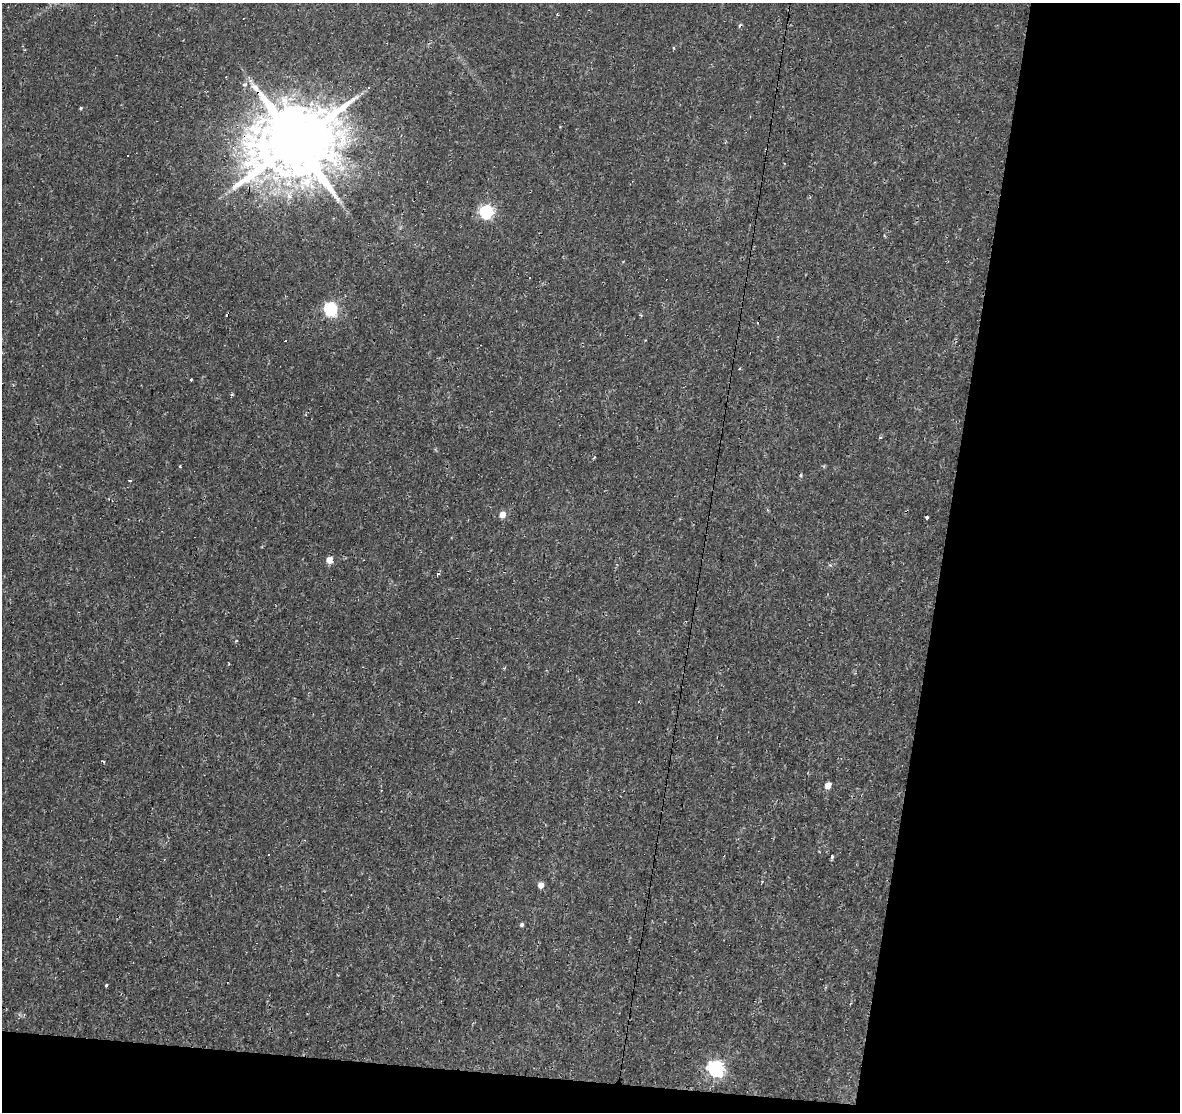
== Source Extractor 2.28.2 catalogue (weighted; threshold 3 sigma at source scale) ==
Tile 4 of 2 x 2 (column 2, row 2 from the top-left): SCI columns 1179-2356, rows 126-1235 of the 2356 x 2456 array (HDU 1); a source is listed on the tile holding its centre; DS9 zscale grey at full resolution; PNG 1182 x 1114 px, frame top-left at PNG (2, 3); no overlay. Shown black and unused: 23% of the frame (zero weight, under 2 of 3 exposures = <1% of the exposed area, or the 3 px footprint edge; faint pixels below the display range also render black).
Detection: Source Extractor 2.28.2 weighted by HDU 2 'WHT'; one run over the whole footprint, this tile lists its part. Background 0.00937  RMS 0.0025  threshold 0.011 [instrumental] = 3 sigma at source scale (4.5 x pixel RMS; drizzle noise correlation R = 1.50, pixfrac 1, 0.0396/0.0396 arcsec/px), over >= 5 px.
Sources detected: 34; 9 cosmic-ray / hot-pixel residue — not listed; the other 25 listed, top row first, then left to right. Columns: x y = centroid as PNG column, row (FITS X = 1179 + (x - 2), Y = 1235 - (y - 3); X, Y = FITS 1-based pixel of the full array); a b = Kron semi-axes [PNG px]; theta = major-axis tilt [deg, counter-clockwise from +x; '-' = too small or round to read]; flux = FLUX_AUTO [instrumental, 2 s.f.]
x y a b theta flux
674 47 3 3 - 0.7
245 85 6 5 - 0.54
368 88 4 2 - 0.2
296 142 21 19 40 3500
128 155 2 2 - 0.29
486 212 6 6 - 41
530 277 3 3 - 2.3
330 309 7 6 - 38
191 379 3 3 - 0.32
232 394 4 4 - 0.29
180 466 3 3 - 0.19
801 475 5 4 - 0.32
129 480 3 3 - 1.8
502 514 5 4 - 3.1
927 517 3 3 - 1.3
329 560 5 5 - 2.6
237 641 4 3 - 0.29
103 761 4 3 - 0.27
828 785 5 4 - 2.7
269 854 3 2 - 0.17
832 856 4 3 - 1.4
541 885 5 4 - 2.3
522 925 4 4 - 0.54
106 985 3 3 - 0.47
715 1068 7 7 - 61
Overlapping masked pixels (flux is a lower limit): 1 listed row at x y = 296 142
Unlisted compact peaks at least as high as the median listed source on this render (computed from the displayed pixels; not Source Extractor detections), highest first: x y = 81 108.